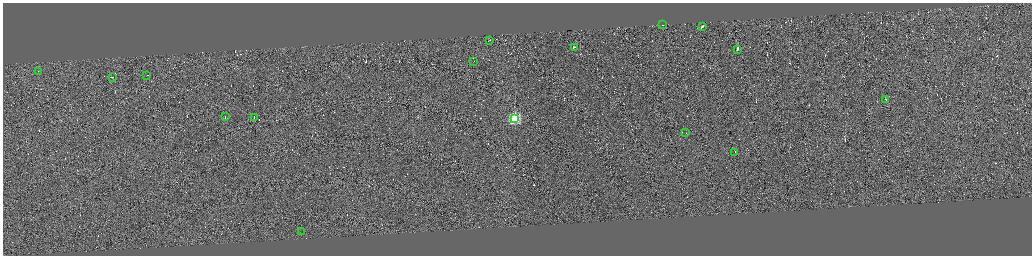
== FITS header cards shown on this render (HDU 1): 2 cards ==
NAXIS1  =                 4117
NAXIS2  =                 1014

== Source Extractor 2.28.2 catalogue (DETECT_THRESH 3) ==
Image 4117 x 1014 px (HDU 1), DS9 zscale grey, zoomed out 1/4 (1 PNG px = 4 x 4 image px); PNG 1034 x 258 px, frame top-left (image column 2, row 1011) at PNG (3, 3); each listed source drawn as its Kron ellipse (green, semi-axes under 4 px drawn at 4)
Background 0.0258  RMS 1.7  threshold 5.23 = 3 sigma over >= 5 px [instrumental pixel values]
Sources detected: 516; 500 cannot appear on this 1/4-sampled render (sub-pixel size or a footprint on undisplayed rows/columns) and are neither listed nor drawn; the other 16 listed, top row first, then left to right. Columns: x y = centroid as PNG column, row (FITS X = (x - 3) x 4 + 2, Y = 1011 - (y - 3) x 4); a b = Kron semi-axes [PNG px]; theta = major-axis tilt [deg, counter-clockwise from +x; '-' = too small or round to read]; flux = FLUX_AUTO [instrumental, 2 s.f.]
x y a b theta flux
662 25 2 1 - 9.4e+03
703 26 3 1 - 6.0e+03
489 40 3 1 - 4.1e+03
575 47 2 1 - 3.7e+03
737 50 3 1 - 4.1e+04
474 61 2 1 - 2.1e+03
39 71 2 1 - 2.4e+03
147 75 2 1 - 3.3e+03
113 77 2 1 - 5.0e+03
886 99 2 1 - 2.6e+03
225 117 3 1 - 6.2e+03
254 117 2 1 - 3.3e+03
515 118 3 3 - 1.1e+05
686 132 2 1 - 3.6e+03
735 152 3 1 - 1.5e+04
302 232 2 1 - 1.8e+06
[500 sub-pixel or undisplayed-footprint detections neither listed nor drawn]